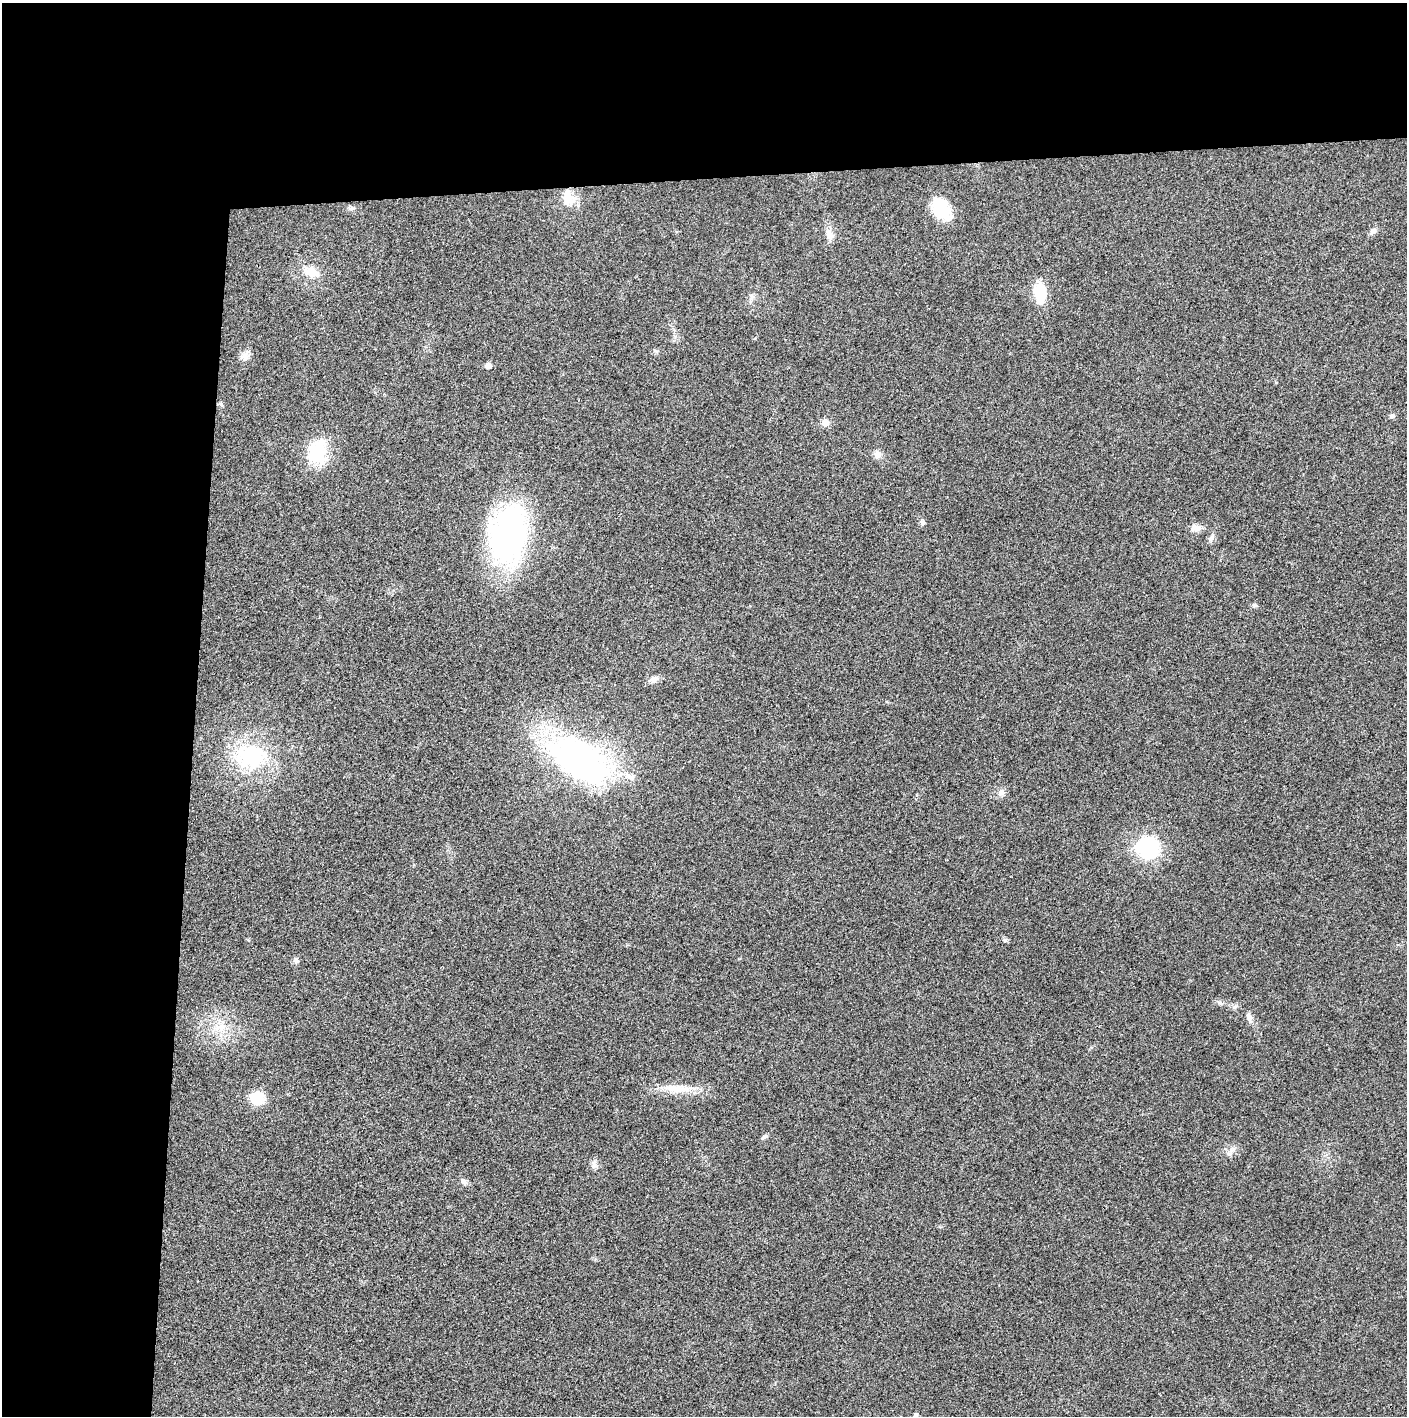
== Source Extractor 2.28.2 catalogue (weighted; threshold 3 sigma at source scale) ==
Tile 1 of 3 x 3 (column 1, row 1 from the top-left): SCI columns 2-1406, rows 2850-4263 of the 4224 x 4264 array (HDU 1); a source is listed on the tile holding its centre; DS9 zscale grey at full resolution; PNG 1409 x 1418 px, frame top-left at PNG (2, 3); no overlay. Shown black and unused: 24% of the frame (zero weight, under 3 of 4 exposures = <1% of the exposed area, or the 3 px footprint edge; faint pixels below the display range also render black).
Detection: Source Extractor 2.28.2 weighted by HDU 2 'WHT'; one run over the whole footprint, this tile lists its part. Background 0.0259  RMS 0.006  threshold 0.0268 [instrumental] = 3 sigma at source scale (4.5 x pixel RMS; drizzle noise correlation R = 1.50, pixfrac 1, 0.05/0.05 arcsec/px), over >= 5 px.
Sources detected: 38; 1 inside a brighter object's white glare — not listed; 1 inside a brighter listed object's ellipse — not listed separately; the other 36 listed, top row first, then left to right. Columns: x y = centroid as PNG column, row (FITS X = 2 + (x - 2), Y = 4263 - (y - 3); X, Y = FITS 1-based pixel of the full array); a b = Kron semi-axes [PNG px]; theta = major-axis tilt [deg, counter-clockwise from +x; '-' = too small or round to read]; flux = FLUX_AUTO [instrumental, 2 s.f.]
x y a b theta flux
568 198 23 17 -64 12
352 208 8 6 0 1.4
941 208 26 17 -53 21
1373 231 9 7 43 2.5
829 235 17 11 -77 5.3
311 272 19 12 -26 10
1040 293 21 12 -87 20
752 297 11 6 67 2.3
245 357 14 10 27 3.7
488 366 5 5 - 4.3
221 404 7 4 -45 0.95
1392 416 7 6 - 1.4
825 422 9 8 - 3.8
317 452 32 26 84 27
877 454 10 9 - 4
922 522 8 6 -52 1.8
1196 528 14 9 1 4.4
508 535 61 38 82 160
1211 538 14 6 59 2.3
1255 605 8 6 -6 1.3
653 679 13 8 20 3.4
574 752 66 34 -18 190
250 756 46 33 0 57
1001 793 11 9 34 3.2
1148 848 29 26 -9 40
296 960 9 7 -39 1.9
1220 1003 10 5 -25 1.8
1249 1017 15 7 -70 3.2
220 1028 19 13 -1 11
675 1089 33 13 -3 14
257 1098 12 11 - 18
764 1137 8 5 38 1.4
1232 1150 12 6 32 3
594 1164 12 8 87 2.8
464 1181 10 7 -54 2.3
916 1415 7 6 - 1.3
Isophote crosses this tile's border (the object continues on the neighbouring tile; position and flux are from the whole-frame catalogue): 1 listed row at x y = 916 1415
Unlisted compact peaks at least as high as the median listed source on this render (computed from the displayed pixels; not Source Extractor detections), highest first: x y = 1005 940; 675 336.